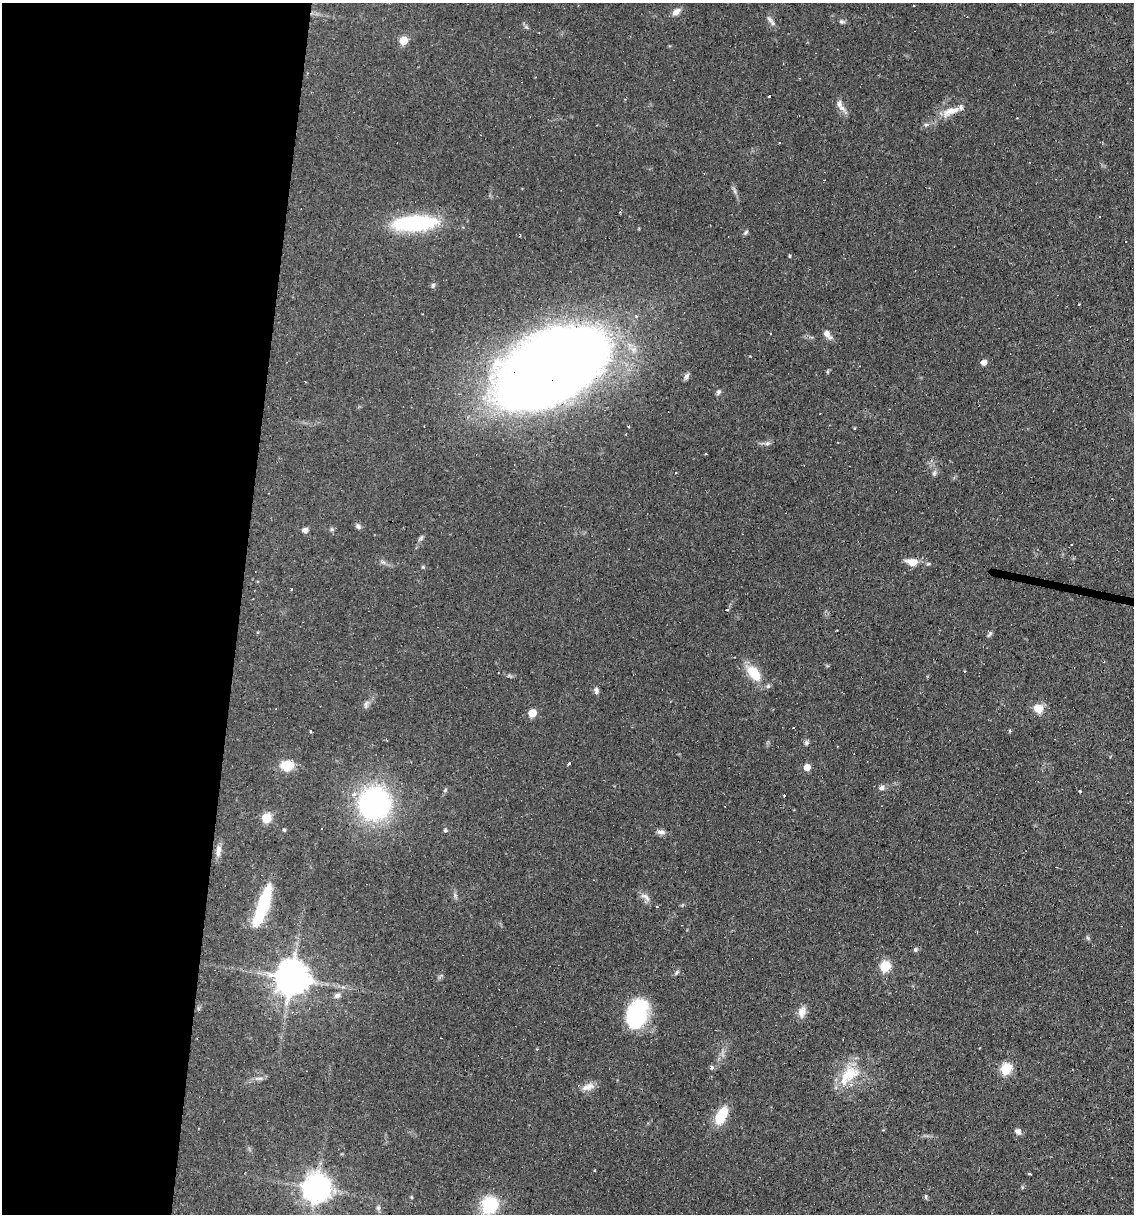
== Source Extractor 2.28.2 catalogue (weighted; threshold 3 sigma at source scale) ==
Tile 5 of 4 x 4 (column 1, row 2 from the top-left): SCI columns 233-1364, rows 2425-3636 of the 4874 x 4848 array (HDU 1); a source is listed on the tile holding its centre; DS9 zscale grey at full resolution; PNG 1136 x 1216 px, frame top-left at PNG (2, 3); no overlay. Shown black and unused: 21% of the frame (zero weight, under 2 of 3 exposures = <1% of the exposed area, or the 3 px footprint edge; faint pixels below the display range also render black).
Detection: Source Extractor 2.28.2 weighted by HDU 2 'WHT'; one run over the whole footprint, this tile lists its part. Background 0.0644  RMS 0.0052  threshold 0.0234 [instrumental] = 3 sigma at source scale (4.5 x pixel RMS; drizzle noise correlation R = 1.50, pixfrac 1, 0.05/0.05 arcsec/px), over >= 5 px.
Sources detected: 92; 1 inside a brighter object's white glare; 10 cosmic-ray / hot-pixel residue — not listed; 4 inside a brighter listed object's ellipse — not listed separately; the other 77 listed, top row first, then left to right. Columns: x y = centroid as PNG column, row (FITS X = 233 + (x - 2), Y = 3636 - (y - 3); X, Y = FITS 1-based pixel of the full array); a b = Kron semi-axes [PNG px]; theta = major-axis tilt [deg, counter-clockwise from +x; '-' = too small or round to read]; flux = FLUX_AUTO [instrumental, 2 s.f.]
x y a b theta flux
676 12 9 6 37 3.4
770 20 12 6 -49 1.9
841 22 7 5 -16 1
403 40 5 5 - 15
769 96 3 3 - 12
839 104 11 7 -84 2.7
951 111 26 9 20 6.7
779 143 3 2 - 0.35
414 223 54 17 4 43
746 232 8 5 49 0.86
1125 242 3 3 - 1.9
790 256 3 3 - 0.84
433 286 6 4 53 1
1079 304 3 2 - 0.37
636 316 4 4 - 0.75
827 334 12 6 -53 3
983 362 5 5 - 3.9
551 368 72 42 31 1500
686 376 9 6 70 1.5
718 392 7 5 64 1.2
629 426 3 2 - 0.68
767 443 7 5 21 1.3
934 473 8 5 69 1.2
358 527 7 6 - 1.2
305 530 5 5 - 2.7
912 562 16 9 -7 5.4
928 564 6 3 17 0.61
423 567 5 4 - 0.56
258 632 4 3 - 0.45
989 634 11 3 52 0.97
754 673 21 12 -53 12
596 691 9 6 -81 1.5
366 704 12 6 81 1.6
1038 708 10 9 - 6.8
532 713 5 5 - 12
793 728 2 2 - 0.51
310 731 3 3 - 1.9
1010 731 4 4 - 0.64
806 742 6 6 - 1
569 763 3 3 - 0.65
287 766 11 9 -6 13
807 767 5 5 - 5.4
881 788 7 7 - 1.6
445 790 6 4 47 0.7
1080 791 4 2 - 0.57
784 795 3 3 - 0.58
374 803 27 25 73 110
266 818 6 5 - 23
284 830 4 4 - 0.64
445 830 5 4 - 0.79
661 832 12 6 -8 1.9
218 850 17 7 85 3.2
646 897 15 7 -37 2.6
264 903 39 12 74 29
657 907 3 3 - 1.8
977 932 3 2 - 0.36
1088 938 6 4 -70 0.73
915 949 5 5 - 0.84
885 966 6 5 - 33
676 972 8 4 66 0.94
291 978 10 10 - 1200
337 996 8 6 22 1.9
802 1012 15 9 79 3.7
637 1014 27 18 74 52
711 1068 3 3 - 3.1
1006 1069 6 5 - 37
850 1074 29 20 32 16
259 1078 13 3 7 1.4
588 1087 19 9 20 4.1
721 1116 20 10 61 15
1018 1131 7 6 - 2.1
594 1171 3 2 - 0.5
1030 1174 4 2 - 1.1
316 1188 9 8 - 670
926 1196 6 3 71 0.69
490 1205 17 15 52 24
378 1208 8 4 -54 1
Overlapping masked pixels (flux is a lower limit): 3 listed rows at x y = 551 368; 291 978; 316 1188